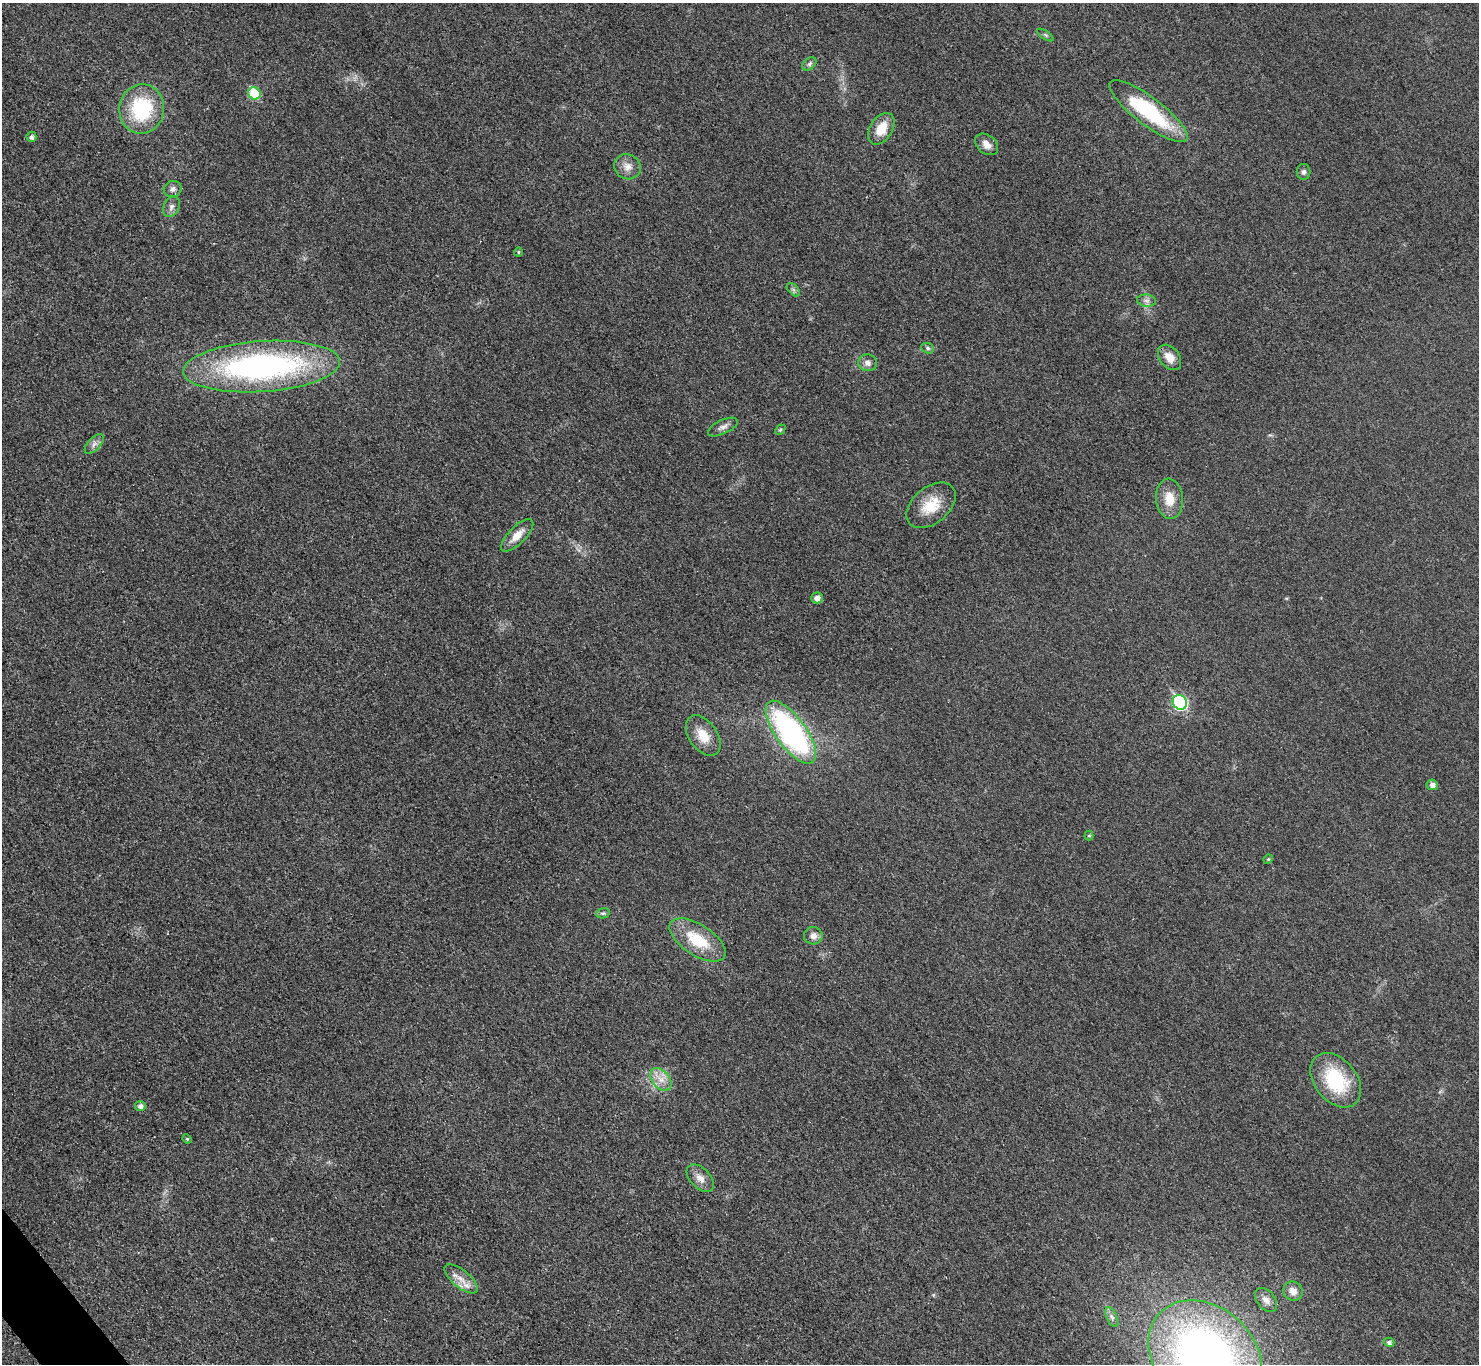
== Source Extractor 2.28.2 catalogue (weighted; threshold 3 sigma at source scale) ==
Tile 7 of 4 x 4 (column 3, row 2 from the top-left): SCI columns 2977-4453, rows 2903-4264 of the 5953 x 5949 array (HDU 1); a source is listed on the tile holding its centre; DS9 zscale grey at full resolution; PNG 1481 x 1366 px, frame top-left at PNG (2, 3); each listed source drawn as its Kron ellipse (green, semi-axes under 4 px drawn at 4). Shown black and unused: <1% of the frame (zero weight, under 3 of 4 exposures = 2% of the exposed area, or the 3 px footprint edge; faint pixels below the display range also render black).
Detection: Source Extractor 2.28.2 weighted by HDU 2 'WHT'; one run over the whole footprint, this tile lists its part. Background 0.0329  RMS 0.0064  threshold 0.0287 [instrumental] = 3 sigma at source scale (4.5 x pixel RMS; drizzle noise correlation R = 1.50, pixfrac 1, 0.05/0.05 arcsec/px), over >= 5 px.
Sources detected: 46; all 46 listed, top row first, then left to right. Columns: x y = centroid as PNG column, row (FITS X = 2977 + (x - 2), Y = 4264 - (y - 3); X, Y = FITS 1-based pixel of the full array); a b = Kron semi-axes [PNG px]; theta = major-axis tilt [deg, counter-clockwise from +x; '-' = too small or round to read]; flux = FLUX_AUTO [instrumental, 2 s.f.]
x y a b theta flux
1045 35 9 3 -34 1
810 64 8 5 42 1.4
254 93 6 6 - 31
142 109 25 22 80 49
1149 111 48 14 -37 55
881 129 17 11 58 12
31 137 5 5 - 1.8
987 144 13 9 -39 5.1
628 167 13 12 - 5.5
1303 172 8 7 - 1.7
173 189 9 8 - 2.8
171 207 11 7 64 2.8
518 252 4 4 - 0.75
793 290 8 5 -45 1.5
1147 301 9 6 -7 2.3
928 348 6 5 - 1.2
1169 357 14 10 -52 7.4
867 363 9 8 - 3.4
262 367 78 25 4 180
723 427 16 7 25 3.3
780 430 6 4 44 0.86
94 444 12 6 46 2.7
1169 499 20 13 -84 11
931 505 28 18 39 17
517 535 21 8 45 7.7
817 598 6 5 - 4
1180 702 8 6 -53 85
791 732 37 15 -54 140
703 736 23 14 -55 12
1432 785 5 5 - 3.1
1089 835 5 4 - 0.84
1268 859 5 4 - 0.74
603 913 7 5 10 1.2
813 936 9 8 - 3.8
698 940 32 15 -33 25
661 1079 13 8 -50 6.3
1336 1080 31 21 -51 41
140 1106 5 5 - 2.7
187 1139 5 4 - 0.75
700 1178 16 10 -46 5.5
461 1279 20 9 -39 7.5
1293 1291 10 9 - 4.8
1266 1300 13 9 -50 4.2
1112 1317 10 5 -65 2.2
1389 1342 5 4 - 2.1
1205 1356 62 49 -43 410
Isophote crosses this tile's border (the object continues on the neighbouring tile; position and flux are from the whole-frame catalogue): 1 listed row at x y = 1205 1356